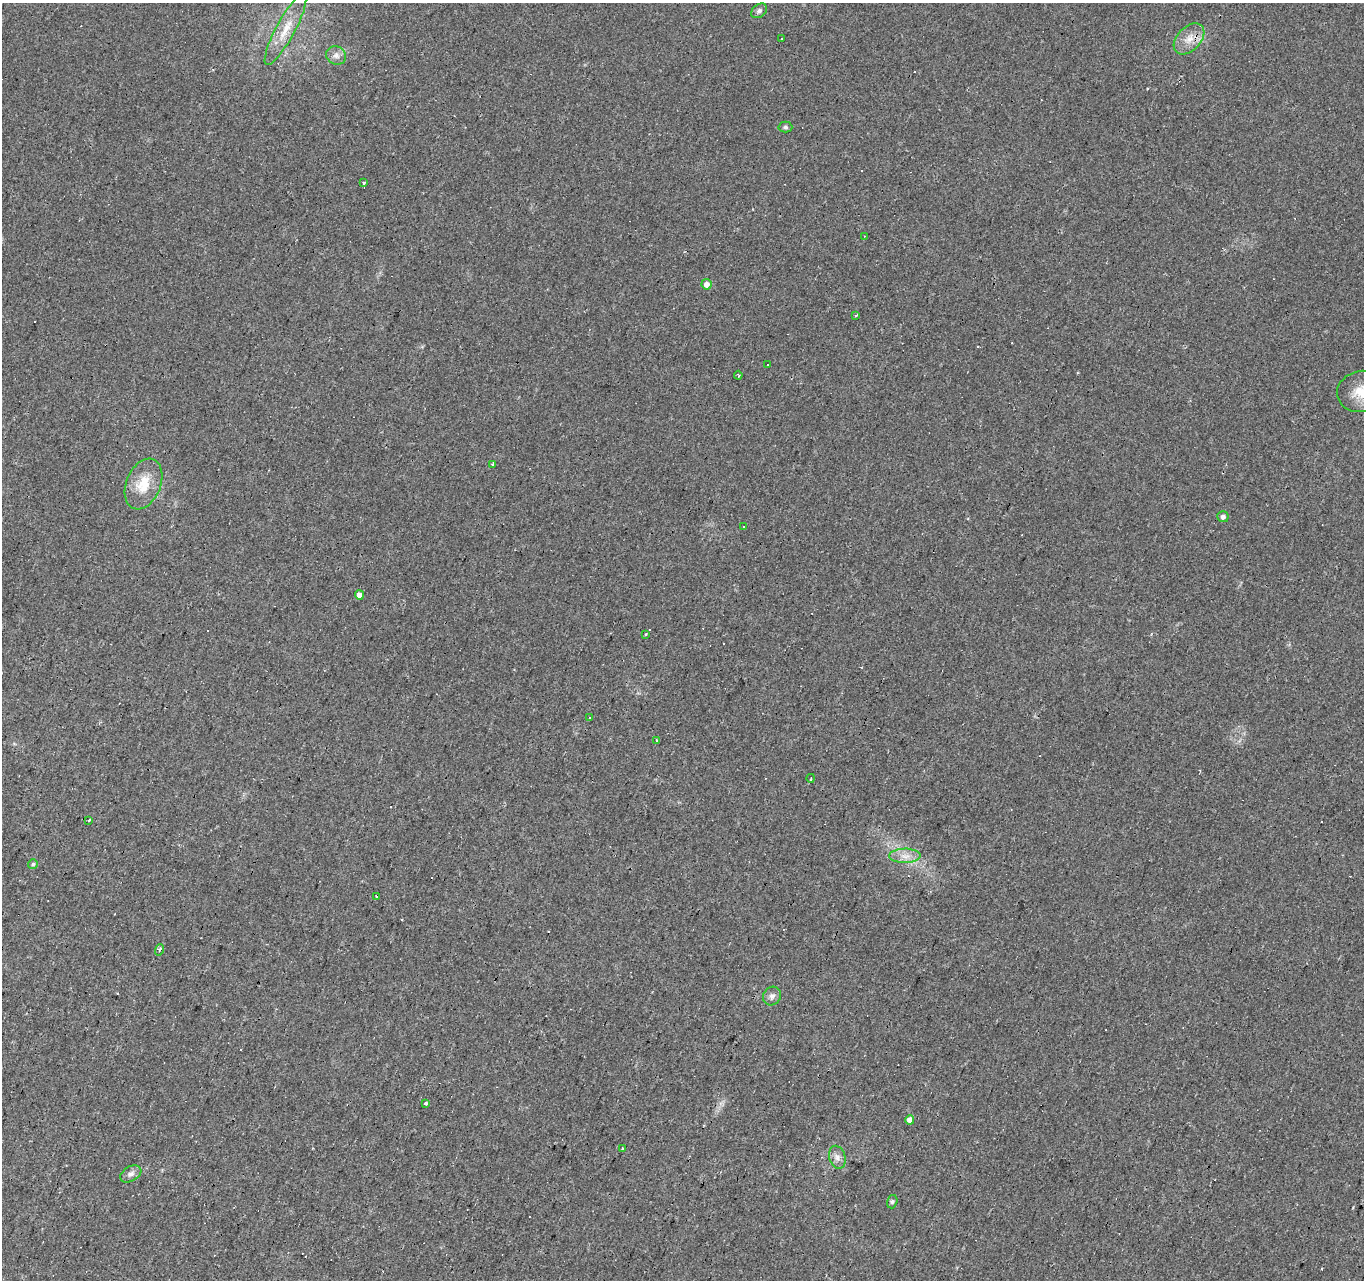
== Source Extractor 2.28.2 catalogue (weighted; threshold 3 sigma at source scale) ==
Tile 7 of 4 x 4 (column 3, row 2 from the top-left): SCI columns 2727-4088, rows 2831-4108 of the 5449 x 5596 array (HDU 1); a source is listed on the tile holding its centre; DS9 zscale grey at full resolution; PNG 1366 x 1282 px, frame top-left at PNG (2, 3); each listed source drawn as its Kron ellipse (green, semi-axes under 4 px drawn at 4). Shown black and unused: <1% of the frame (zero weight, under 2 of 3 exposures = <1% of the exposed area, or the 3 px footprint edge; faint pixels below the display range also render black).
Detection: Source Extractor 2.28.2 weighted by HDU 2 'WHT'; one run over the whole footprint, this tile lists its part. Background 0.0448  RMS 0.0067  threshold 0.03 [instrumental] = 3 sigma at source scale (4.5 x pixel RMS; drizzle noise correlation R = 1.50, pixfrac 1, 0.0396/0.0396 arcsec/px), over >= 5 px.
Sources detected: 53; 19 cosmic-ray / hot-pixel residue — neither listed nor drawn; the other 34 listed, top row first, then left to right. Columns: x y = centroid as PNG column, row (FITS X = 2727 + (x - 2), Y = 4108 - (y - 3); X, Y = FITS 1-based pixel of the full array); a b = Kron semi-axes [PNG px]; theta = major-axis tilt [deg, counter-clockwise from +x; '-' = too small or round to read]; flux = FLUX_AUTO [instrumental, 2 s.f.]
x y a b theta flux
759 11 9 6 37 2
285 29 40 9 62 15
781 38 3 3 - 9
1189 39 18 12 46 9.1
336 55 10 9 - 3.6
785 127 7 5 -2 1.5
364 182 3 3 - 3.9
864 236 3 2 - 0.41
707 284 5 5 - 4.3
855 315 3 3 - 2.8
767 365 3 2 - 0.49
738 375 4 2 - 0.77
1362 391 25 20 12 17
492 464 3 3 - 0.85
143 484 26 17 67 18
1223 517 5 5 - 2
744 527 3 3 - 1.8
359 595 5 4 - 4.6
645 635 3 3 - 0.75
589 718 3 2 - 0.69
657 740 3 3 - 1.3
811 778 4 2 - 0.51
88 820 3 3 - 3.1
905 856 16 7 1 5.9
33 864 5 5 - 1.2
376 896 4 2 - 0.97
159 950 6 4 70 1.3
772 996 10 8 54 3.1
426 1103 3 3 - 23
910 1120 4 4 - 5
622 1148 3 3 - 1.2
837 1157 12 8 -73 3.6
131 1174 11 7 30 3.1
892 1202 7 5 74 1.2
Isophote crosses this tile's border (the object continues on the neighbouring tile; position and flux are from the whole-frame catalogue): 1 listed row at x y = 1362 391